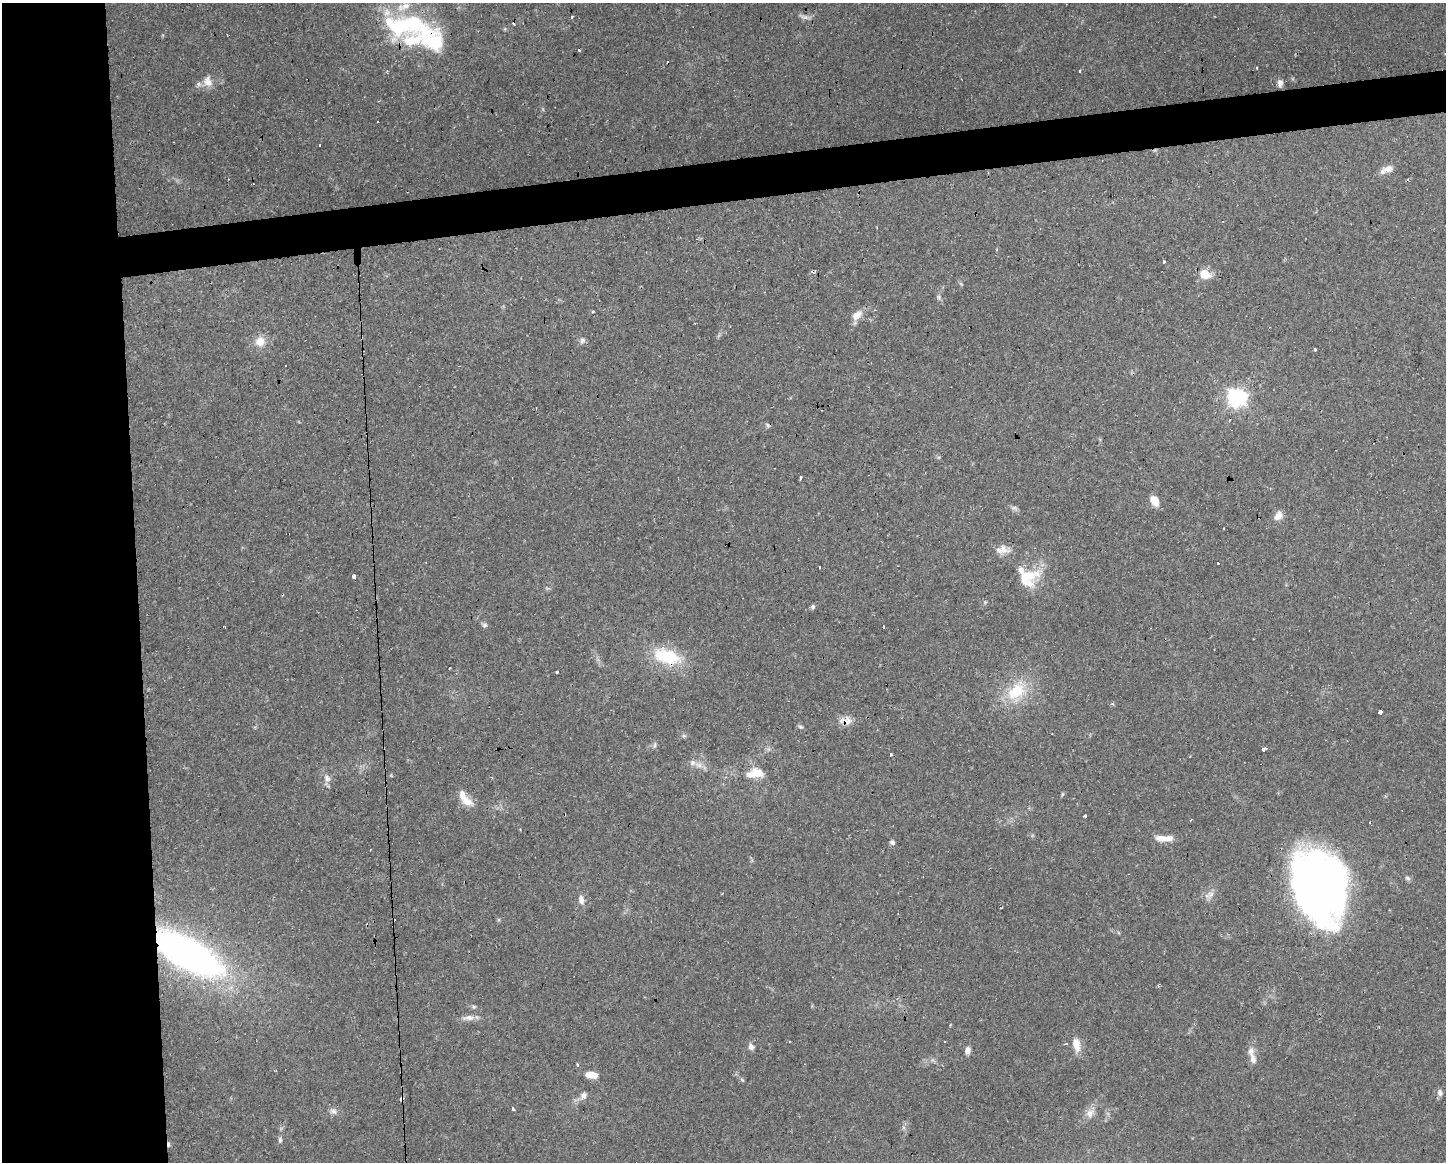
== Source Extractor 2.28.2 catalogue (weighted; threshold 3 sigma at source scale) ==
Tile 7 of 3 x 4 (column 1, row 3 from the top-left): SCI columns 53-1496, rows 1161-2320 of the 4396 x 4641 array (HDU 1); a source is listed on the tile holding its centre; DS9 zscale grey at full resolution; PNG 1448 x 1164 px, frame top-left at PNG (2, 3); no overlay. Shown black and unused: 13% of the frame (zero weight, under 2 of 3 exposures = <1% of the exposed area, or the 3 px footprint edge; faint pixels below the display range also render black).
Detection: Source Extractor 2.28.2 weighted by HDU 2 'WHT'; one run over the whole footprint, this tile lists its part. Background 0.0625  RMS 0.0054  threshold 0.0244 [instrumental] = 3 sigma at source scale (4.5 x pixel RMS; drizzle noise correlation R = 1.50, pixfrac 1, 0.0396/0.0396 arcsec/px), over >= 5 px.
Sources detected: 96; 1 inside a brighter object's white glare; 16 cosmic-ray / hot-pixel residue — not listed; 10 inside a brighter listed object's ellipse — not listed separately; the other 69 listed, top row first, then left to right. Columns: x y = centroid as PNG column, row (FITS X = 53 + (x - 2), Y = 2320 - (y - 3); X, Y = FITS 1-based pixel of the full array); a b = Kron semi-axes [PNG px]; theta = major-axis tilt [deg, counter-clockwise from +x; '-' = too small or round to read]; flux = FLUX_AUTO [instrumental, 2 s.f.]
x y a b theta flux
571 16 3 3 - 5
404 25 61 28 3 62
1079 71 3 2 - 0.83
208 81 16 13 -67 5.5
1280 83 9 6 87 2.2
319 145 3 3 - 0.95
1388 169 14 8 8 4.4
1163 262 4 3 - 4.2
813 271 5 3 - 1.1
1204 274 12 9 -24 8.4
939 297 7 5 -83 1.2
857 315 15 9 41 5.5
582 341 10 7 72 1.7
260 342 12 11 - 6.5
1314 349 3 3 - 1.8
1237 398 8 7 - 240
768 425 7 4 -58 0.87
801 477 5 3 - 0.76
1154 500 9 6 -57 9.2
1278 516 11 9 49 4.1
1002 550 20 11 -1 5.1
1218 563 3 3 - 0.68
354 576 3 3 - 4.8
1027 578 30 23 26 18
813 607 6 5 - 1.2
485 625 8 6 1 1.2
225 627 3 2 - 0.61
883 627 3 3 - 3.2
667 656 37 19 -14 26
450 668 3 2 - 0.81
556 672 3 3 - 1.8
1016 691 29 20 36 22
1380 712 4 3 - 3.4
849 721 12 9 -81 4
800 727 7 5 -20 1
684 736 6 4 -18 0.83
655 745 8 4 82 1
1264 749 4 3 - 6.9
890 755 3 3 - 4.1
699 765 12 6 -20 3.1
757 773 14 9 -18 9.3
327 778 11 8 -53 2.9
467 801 14 10 -26 6.3
1085 816 3 3 - 3.6
1191 820 5 2 - 0.41
1163 838 22 7 0 6.8
892 842 7 5 -38 1.3
1407 878 8 5 -28 1.2
1317 886 71 36 -83 370
1210 894 11 8 53 3.2
581 899 14 7 -78 3
187 954 61 23 -30 270
474 1007 6 5 - 0.88
468 1018 20 6 3 3.8
945 1041 3 2 - 0.54
1067 1044 4 3 - 0.63
1076 1045 17 8 -78 6.7
751 1047 8 6 -60 2.3
968 1050 9 6 80 2.8
1253 1059 18 9 -76 3.8
577 1065 3 3 - 4.3
591 1075 12 7 -6 6.5
1440 1093 10 6 -82 1.8
583 1096 11 8 51 2.6
402 1099 4 3 - 4.1
513 1109 4 3 - 3.3
333 1111 10 7 -17 2.3
1089 1114 13 9 -72 3.9
280 1140 8 5 -89 1.3
Overlapping masked pixels (flux is a lower limit): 6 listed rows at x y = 404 25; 813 271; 667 656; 849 721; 187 954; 402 1099